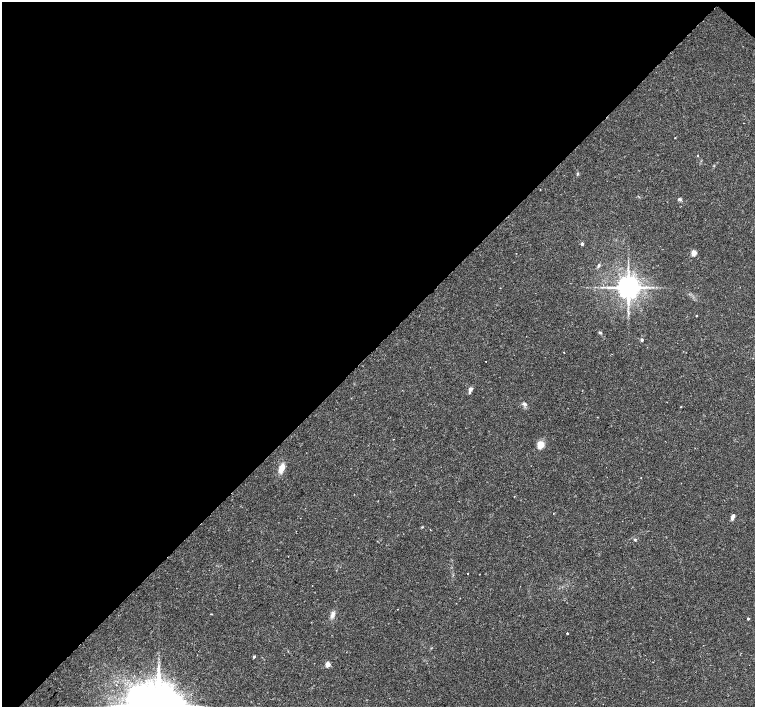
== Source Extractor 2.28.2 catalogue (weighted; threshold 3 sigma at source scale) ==
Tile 2 of 4 x 4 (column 2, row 1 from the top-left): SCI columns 1516-3021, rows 4463-5871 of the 6035 x 6035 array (HDU 1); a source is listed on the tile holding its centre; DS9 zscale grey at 2 x 2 block average (1 PNG px = mean of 2 x 2 image px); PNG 757 x 709 px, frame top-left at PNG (2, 2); no overlay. Shown black and unused: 49% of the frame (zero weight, under 2 of 3 exposures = <1% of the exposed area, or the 3 px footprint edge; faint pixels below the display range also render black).
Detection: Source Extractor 2.28.2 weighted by HDU 2 'WHT'; one run over the whole footprint, this tile lists its part. Background 0.0488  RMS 0.0036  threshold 0.0161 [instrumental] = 3 sigma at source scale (4.5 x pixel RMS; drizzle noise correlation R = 1.50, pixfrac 1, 0.0396/0.0396 arcsec/px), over >= 5 px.
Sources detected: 30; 2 cosmic-ray / hot-pixel residue — not listed; the other 28 listed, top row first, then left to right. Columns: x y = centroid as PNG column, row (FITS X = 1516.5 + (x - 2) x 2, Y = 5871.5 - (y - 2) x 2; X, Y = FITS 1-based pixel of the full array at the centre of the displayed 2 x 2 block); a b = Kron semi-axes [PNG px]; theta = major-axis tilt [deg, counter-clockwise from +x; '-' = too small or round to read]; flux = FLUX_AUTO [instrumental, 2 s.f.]
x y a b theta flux
743 123 2 2 - 0.25
577 173 3 3 - 0.78
679 199 5 3 - 1.2
582 244 3 2 - 2.1
694 253 3 3 - 14
599 265 5 3 - 1.2
628 287 5 5 - 1100
629 313 3 2 - 0.8
696 315 2 2 - 0.72
600 332 4 3 - 1
641 340 3 3 - 1.6
564 352 2 2 - 0.4
470 390 8 4 79 2.7
524 404 6 3 -3 1.7
681 407 2 2 - 0.61
540 445 10 8 69 6
281 468 11 6 69 7.7
733 517 6 3 67 3.2
422 527 3 2 - 0.62
635 540 3 3 - 0.83
467 574 2 2 - 0.58
397 609 2 2 - 0.36
333 614 8 5 77 3.3
748 618 2 2 - 1.6
567 633 2 2 - 1.6
254 657 3 2 - 1.4
327 664 3 2 - 13
158 706 13 11 28 6500
Isophote crosses this tile's border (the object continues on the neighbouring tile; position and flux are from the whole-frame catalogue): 1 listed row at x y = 158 706
Diffuse or blended objects may show on this block-average render without a row.